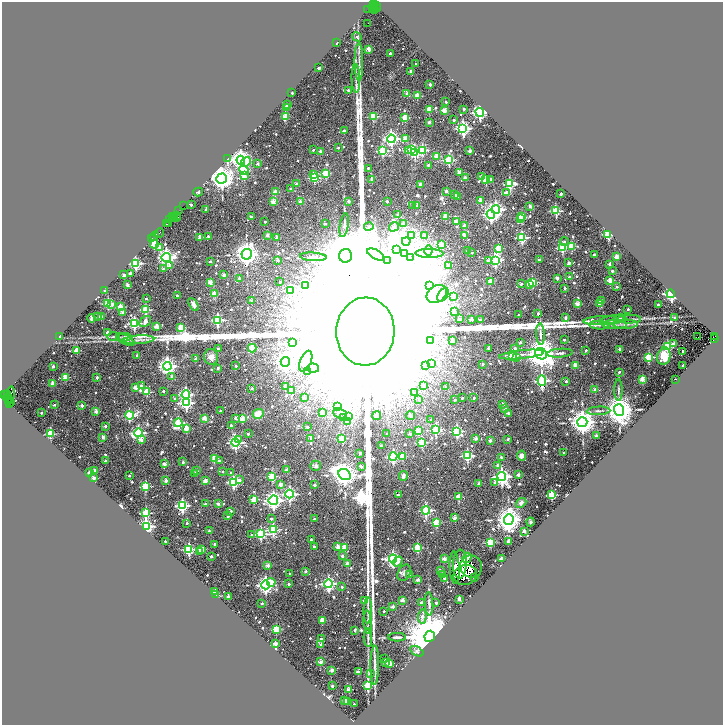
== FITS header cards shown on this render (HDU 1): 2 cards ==
NAXIS1  =                 1441
NAXIS2  =                 1446

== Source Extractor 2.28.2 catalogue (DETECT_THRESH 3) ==
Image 1441 x 1446 px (HDU 1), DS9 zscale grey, zoomed out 1/2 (1 PNG px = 2 x 2 image px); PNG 725 x 727 px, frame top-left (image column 1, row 1446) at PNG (2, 2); each listed source drawn as its Kron ellipse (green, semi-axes under 4 px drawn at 4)
Background 0.222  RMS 0.038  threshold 0.113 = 3 sigma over >= 5 px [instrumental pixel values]
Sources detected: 1002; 105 cannot appear on this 1/2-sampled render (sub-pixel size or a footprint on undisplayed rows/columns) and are neither listed nor drawn; of the other 897, the 500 brightest by FLUX_AUTO listed and drawn (397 fainter detections omitted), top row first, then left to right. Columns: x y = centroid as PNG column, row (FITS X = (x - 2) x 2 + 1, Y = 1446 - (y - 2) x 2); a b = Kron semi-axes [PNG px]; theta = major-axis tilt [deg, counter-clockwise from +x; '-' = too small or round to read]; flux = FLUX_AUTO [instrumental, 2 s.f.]
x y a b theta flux
374 4 3 2 - 1.3e+02
374 6 3 2 - 1.3e+02
377 6 2 2 - 4.0e+01
372 8 2 1 - 2.6e+01
378 8 4 3 - 7.0e+01
368 9 2 1 - 1.1e+02
375 9 3 1 - 3.0e+01
368 23 2 1 - 4.5e+01
357 37 5 3 - 1.6e+01
337 42 2 2 - 2.0e+01
369 49 2 2 - 1.3e+02
390 53 2 2 - 2.7e+01
359 62 19 3 -89 3.5e+01
416 63 2 2 - 3.0e+01
318 68 2 2 - 1.8e+01
411 71 2 2 - 4.6e+01
356 78 14 3 -88 3.6e+01
430 84 2 2 - 3.4e+01
348 90 2 2 - 2.6e+01
292 93 2 2 - 3.6e+01
407 93 2 2 - 6.2e+01
417 96 3 3 - 2.3e+02
446 102 2 2 - 2.4e+01
288 105 2 2 - 2.8e+01
287 107 2 2 - 1.3e+02
429 109 3 2 - 1.7e+02
464 109 2 2 - 2.9e+01
445 111 3 2 - 1.4e+02
480 112 4 4 - 2.0e+03
373 116 3 3 - 3.5e+02
285 117 3 3 - 2.1e+02
405 117 3 3 - 1.9e+02
454 120 2 2 - 3.1e+01
429 122 2 2 - 3.7e+01
463 128 4 4 - 1.8e+03
344 131 2 2 - 4.6e+01
405 138 4 2 - 9.2e+01
391 139 4 4 - 1.9e+03
338 148 2 2 - 1.8e+01
313 150 2 2 - 2.2e+01
409 150 3 3 - 8.9e+01
412 150 3 3 - 6.2e+02
422 150 4 3 - 5.6e+02
320 151 2 2 - 3.9e+01
382 151 3 3 - 5.5e+02
470 151 2 2 - 8.8e+01
414 153 3 3 - 5.4e+02
437 156 3 3 - 1.8e+02
228 159 3 3 - 4.1e+02
241 160 4 4 - 4.6e+03
449 160 3 3 - 6.6e+02
246 162 5 3 - 1.4e+02
258 163 2 2 - 3.5e+01
428 165 2 2 - 2.8e+01
368 168 2 2 - 1.8e+01
244 170 5 3 - 3.9e+02
459 172 2 2 - 1.0e+02
326 173 3 3 - 3.5e+02
313 175 3 3 - 5.8e+01
244 176 4 3 - 1.7e+02
481 176 2 2 - 4.5e+01
222 178 5 5 - 9.0e+03
314 178 3 3 - 5.1e+02
465 178 2 2 - 8.4e+01
372 179 2 2 - 9.2e+01
491 179 2 2 - 2.9e+01
486 180 3 3 - 2.7e+02
296 184 2 2 - 3.3e+01
420 184 2 2 - 5.6e+01
510 184 4 3 - 8.8e+02
291 189 2 2 - 3.4e+01
446 191 2 2 - 5.2e+01
198 192 5 3 - 4.7e+01
275 192 2 2 - 1.5e+02
506 193 3 2 - 1.4e+02
561 194 2 2 - 6.3e+01
454 195 2 2 - 2.9e+01
457 196 2 2 - 9.7e+01
349 201 2 2 - 6.2e+01
387 201 2 2 - 2.2e+01
481 201 3 2 - 1.3e+02
273 202 2 2 - 1.5e+02
300 202 2 2 - 8.1e+01
184 205 3 1 - 3.0e+01
191 205 2 2 - 3.6e+01
413 205 3 2 - 1.7e+01
417 206 2 2 - 1.2e+02
530 206 3 2 - 5.8e+01
496 209 4 4 - 1.8e+03
179 210 3 2 - 3.7e+01
206 210 2 2 - 4.0e+01
556 211 3 3 - 6.5e+02
398 214 2 2 - 2.5e+01
491 214 4 4 - 2.3e+03
175 216 2 1 - 1.6e+01
177 216 4 1 - 4.4e+01
445 216 3 2 - 2.1e+02
172 217 3 1 - 5.8e+01
251 217 2 2 - 4.8e+01
522 217 3 3 - 3.0e+02
176 218 3 1 - 5.1e+01
521 218 2 2 - 2.2e+02
170 220 3 1 - 7.6e+01
265 222 2 2 - 1.6e+01
457 222 3 2 - 1.6e+02
169 223 2 1 - 2.1e+01
166 224 2 2 - 3.8e+01
325 224 2 2 - 2.6e+01
404 224 3 3 - 3.9e+01
344 225 12 4 81 3.4e+01
369 226 5 4 - 1.7e+01
464 226 2 2 - 9.6e+01
394 227 5 4 - 2.0e+01
159 233 5 3 - 7.8e+01
608 234 3 3 - 6.4e+02
267 235 2 2 - 6.2e+01
412 235 4 3 - 9.4e+01
465 235 3 2 - 1.0e+02
154 236 5 2 - 6.0e+01
208 236 2 2 - 1.6e+01
425 236 2 2 - 7.5e+01
200 237 2 2 - 1.2e+02
277 237 2 2 - 7.1e+01
522 238 3 3 - 7.6e+02
151 239 2 1 - 1.8e+01
406 241 4 3 - 3.6e+01
564 241 4 3 - 1.6e+01
154 244 4 3 - 4.1e+02
441 244 4 3 - 1.5e+02
160 247 3 2 - 7.2e+01
572 247 3 3 - 2.8e+02
498 248 3 3 - 2.7e+02
562 248 3 3 - 6.3e+02
397 249 3 2 - 8.1e+01
429 250 5 4 - 1.9e+01
467 251 2 2 - 2.8e+01
429 253 14 4 -1 5.6e+01
472 253 2 2 - 1.8e+01
247 254 5 5 - 7.3e+03
376 254 9 4 -29 2.1e+01
404 254 4 3 - 2.6e+01
594 254 2 2 - 2.6e+01
346 256 7 6 - 5.4e+04
166 257 5 4 - 2.9e+03
313 257 13 3 -3 2.7e+01
617 257 4 3 - 3.7e+01
410 258 3 2 - 1.8e+01
539 259 2 2 - 2.7e+01
388 260 2 2 - 2.4e+01
495 260 4 3 - 1.6e+03
210 261 2 2 - 3.1e+01
278 261 2 2 - 2.7e+01
489 261 4 3 - 4.0e+01
136 263 3 3 - 9.6e+02
569 263 3 2 - 1.6e+01
609 264 2 2 - 5.1e+01
170 265 3 2 - 4.3e+01
448 266 2 2 - 2.1e+01
163 269 2 2 - 4.2e+01
612 271 2 2 - 1.7e+01
130 273 2 2 - 5.1e+01
124 275 2 2 - 8.8e+01
224 275 2 2 - 7.2e+01
570 277 2 2 - 2.6e+01
239 278 2 2 - 1.6e+01
557 278 2 2 - 5.2e+01
610 280 2 2 - 1.8e+02
490 281 2 2 - 8.7e+01
210 282 2 2 - 1.1e+02
280 282 2 2 - 3.2e+01
532 282 3 3 - 3.7e+02
521 284 3 2 - 1.8e+01
529 284 3 2 - 1.5e+02
127 285 3 2 - 1.6e+01
306 285 3 3 - 5.5e+02
429 286 2 2 - 1.3e+02
617 287 2 2 - 2.3e+01
565 288 2 2 - 4.0e+01
290 290 4 3 - 5.4e+02
105 291 2 2 - 4.1e+01
214 294 4 2 - 2.1e+02
437 294 11 8 35 4.6e+01
671 294 4 3 - 1.3e+03
443 295 8 4 59 1.9e+01
177 296 2 2 - 5.1e+01
453 296 2 2 - 5.3e+01
146 299 2 2 - 1.9e+01
252 300 2 2 - 6.5e+01
601 301 2 2 - 4.7e+01
108 303 3 3 - 5.2e+02
599 303 2 2 - 1.0e+02
111 304 3 2 - 6.7e+01
193 304 7 4 -58 3.8e+01
577 304 2 2 - 1.3e+02
658 305 2 2 - 5.4e+01
121 307 3 3 - 2.1e+02
628 309 2 2 - 2.7e+01
146 310 3 3 - 4.8e+02
454 311 2 2 - 5.9e+01
123 312 2 2 - 2.5e+01
538 314 2 2 - 4.0e+01
518 315 2 2 - 1.9e+01
98 316 2 2 - 2.6e+01
101 316 2 2 - 4.8e+01
92 318 4 2 - 6.5e+01
566 318 2 2 - 5.3e+01
675 318 2 2 - 4.0e+01
460 319 2 2 - 4.0e+01
472 319 3 2 - 2.5e+01
620 319 6 3 0 4.8e+01
629 319 12 3 0 2.0e+01
218 320 4 3 - 7.9e+02
480 320 2 2 - 5.5e+01
601 320 17 3 3 3.4e+01
612 320 12 4 6 2.9e+01
145 322 6 4 42 4.3e+01
134 323 4 3 - 9.1e+02
626 324 12 4 2 2.5e+01
599 325 10 3 -2 2.5e+01
614 325 12 4 -1 3.1e+01
157 326 2 2 - 1.5e+02
181 327 3 2 - 2.1e+02
365 331 34 29 87 2.1e+06
107 332 2 2 - 3.6e+01
540 334 11 4 -88 3.2e+01
715 336 2 1 - 5.8e+01
60 337 2 2 - 2.0e+01
113 337 6 3 -2 2.1e+01
124 337 7 4 -2 2.3e+01
698 337 2 1 - 3.9e+01
714 338 2 1 - 7.3e+01
125 340 10 4 -27 2.0e+01
139 340 15 3 3 2.9e+01
453 340 2 2 - 3.0e+01
564 340 2 2 - 1.6e+01
431 341 3 2 - 7.1e+01
520 342 2 2 - 3.4e+01
292 343 4 3 - 2.4e+02
673 344 3 2 - 6.5e+01
668 346 3 3 - 6.9e+02
252 348 4 3 - 2.9e+02
488 348 2 2 - 2.1e+01
515 348 2 2 - 4.1e+01
218 349 2 2 - 4.7e+01
620 349 2 2 - 6.2e+01
77 350 2 2 - 1.8e+02
586 350 2 2 - 1.9e+01
683 351 2 2 - 2.3e+01
560 353 13 3 4 2.1e+01
541 354 6 5 - 1.9e+04
137 355 2 2 - 2.3e+01
522 355 22 4 6 4.0e+01
513 356 3 3 - 2.4e+02
664 356 9 6 77 1.7e+02
211 357 8 7 - 4.3e+01
516 357 3 2 - 2.7e+01
649 357 3 3 - 4.6e+02
196 359 2 2 - 5.1e+01
306 361 11 5 68 2.8e+01
285 362 5 4 - 2.9e+03
432 363 4 3 - 3.6e+01
483 364 2 2 - 3.3e+01
426 365 3 3 - 6.0e+01
575 365 2 2 - 1.2e+02
683 365 2 2 - 4.5e+01
53 366 2 2 - 4.3e+01
167 366 4 4 - 3.0e+03
236 366 2 2 - 2.4e+01
218 368 2 2 - 3.1e+01
313 368 6 4 -4 4.0e+01
307 371 2 2 - 4.2e+01
619 372 2 2 - 1.7e+01
65 377 3 3 - 2.0e+02
97 377 2 2 - 4.2e+01
172 377 2 2 - 1.0e+02
642 379 3 2 - 2.0e+02
675 379 2 2 - 1.8e+01
542 380 5 4 - 1.0e+03
566 381 2 2 - 2.4e+01
53 383 2 2 - 1.1e+02
141 386 3 2 - 1.9e+01
285 386 2 2 - 2.5e+01
424 386 3 3 - 4.8e+01
136 387 2 2 - 1.2e+02
445 387 2 2 - 2.9e+01
252 388 2 2 - 2.1e+01
291 390 3 3 - 2.5e+02
595 390 2 2 - 1.0e+02
618 390 10 3 90 1.6e+01
163 391 2 2 - 2.4e+01
147 392 3 3 - 2.8e+02
415 393 2 2 - 2.6e+01
8 394 3 2 - 4.5e+01
10 394 8 3 80 9.3e+01
4 395 2 2 - 9.8e+01
186 395 4 4 - 1.3e+03
7 397 7 3 -49 8.4e+01
305 398 3 2 - 4.8e+01
462 398 2 2 - 1.7e+01
474 398 2 2 - 1.6e+01
175 399 2 2 - 3.4e+01
419 399 2 2 - 2.5e+01
455 400 2 2 - 2.9e+01
9 401 3 2 - 4.8e+01
11 402 2 1 - 8.3e+01
186 403 4 4 - 1.3e+03
10 404 2 1 - 2.1e+02
503 404 2 2 - 6.5e+01
54 405 2 2 - 3.4e+01
82 405 2 2 - 7.5e+01
338 407 4 3 - 6.2e+02
505 409 2 2 - 4.4e+01
619 410 6 5 - 1.4e+04
96 411 2 2 - 9.0e+01
220 411 2 2 - 1.5e+01
598 411 12 3 2 2.3e+01
41 413 2 2 - 1.9e+01
322 413 2 2 - 1.2e+02
508 413 3 2 - 1.6e+01
258 414 6 5 - 1.1e+02
340 414 7 4 -23 2.5e+01
129 415 4 3 - 8.2e+02
349 416 3 3 - 2.2e+02
376 416 4 4 - 3.9e+01
411 416 4 2 - 3.1e+01
344 417 3 3 - 9.0e+01
204 418 2 2 - 1.3e+02
235 418 2 2 - 3.1e+01
242 419 3 3 - 1.8e+02
431 420 2 2 - 2.7e+01
347 422 3 2 - 5.5e+01
582 422 5 5 - 8.9e+03
178 423 4 3 - 5.6e+02
231 425 2 2 - 1.8e+01
105 426 2 2 - 2.2e+01
307 427 2 2 - 4.0e+01
187 429 3 3 - 1.9e+02
436 430 4 4 - 6.4e+02
418 431 3 3 - 1.9e+02
457 431 4 4 - 9.3e+02
138 433 4 4 - 1.3e+03
50 434 3 3 - 5.1e+02
248 434 2 2 - 2.3e+01
387 434 2 2 - 3.4e+01
410 434 2 2 - 3.6e+01
596 436 2 2 - 5.3e+01
103 437 2 2 - 6.4e+01
311 438 2 2 - 7.9e+01
342 438 3 3 - 2.5e+02
476 438 2 2 - 6.0e+01
238 439 3 2 - 4.1e+01
508 439 2 2 - 3.3e+01
141 440 3 2 - 5.7e+01
490 440 2 2 - 6.5e+01
235 442 4 4 - 1.5e+03
422 442 3 3 - 4.7e+02
381 446 2 2 - 3.3e+01
360 453 2 2 - 5.4e+01
564 453 2 2 - 2.7e+01
393 456 4 3 - 1.0e+03
402 456 3 3 - 2.6e+02
467 456 4 3 - 8.1e+02
521 456 5 4 - 5.5e+01
501 457 2 2 - 2.0e+01
214 458 2 2 - 1.4e+02
105 461 2 2 - 3.2e+01
219 461 2 2 - 2.9e+01
183 462 2 2 - 3.0e+01
164 464 2 2 - 9.6e+01
498 465 2 2 - 6.9e+01
316 466 5 5 - 2.6e+01
361 467 2 2 - 4.1e+01
95 470 2 2 - 3.3e+01
287 470 2 2 - 7.3e+01
197 471 2 2 - 2.2e+01
223 471 2 2 - 1.7e+01
90 472 2 2 - 7.7e+01
195 473 2 2 - 1.8e+01
231 473 2 2 - 1.8e+01
345 475 6 5 - 8.7e+03
518 475 2 2 - 5.5e+01
129 476 2 2 - 2.0e+01
272 476 3 3 - 3.9e+02
404 476 5 4 - 2.8e+01
502 477 4 4 - 2.7e+03
94 478 2 2 - 1.0e+02
166 480 2 2 - 6.7e+01
239 480 3 3 - 8.6e+01
205 481 2 2 - 1.2e+02
234 482 4 3 - 8.9e+02
495 482 2 2 - 4.7e+01
479 483 2 2 - 5.2e+01
281 485 2 2 - 1.0e+02
314 485 2 2 - 2.7e+01
145 486 3 3 - 5.5e+02
290 494 4 4 - 1.3e+03
398 495 2 2 - 3.3e+01
551 495 3 3 - 5.5e+02
459 497 3 2 - 2.2e+02
254 499 3 3 - 1.8e+02
273 500 5 4 - 3.4e+03
521 503 6 4 40 2.9e+01
206 504 2 2 - 4.0e+01
218 504 2 2 - 5.6e+01
182 506 4 4 - 1.3e+03
426 510 4 4 - 1.1e+03
231 511 2 2 - 1.6e+01
146 513 3 3 - 4.8e+02
228 516 2 2 - 4.7e+01
455 518 2 2 - 1.2e+02
271 519 2 2 - 2.8e+01
314 519 2 2 - 1.9e+01
509 519 5 5 - 9.8e+03
436 522 3 3 - 3.4e+02
530 522 4 4 - 1.8e+01
187 523 2 2 - 2.4e+01
146 526 3 3 - 2.3e+03
273 530 4 3 - 6.8e+02
209 531 2 2 - 3.5e+01
524 531 2 2 - 6.4e+01
261 534 3 3 - 7.4e+02
252 535 3 2 - 2.9e+01
311 539 2 2 - 1.9e+01
165 541 2 2 - 1.9e+01
490 542 3 3 - 4.6e+02
508 542 3 3 - 1.1e+02
215 544 2 2 - 2.8e+01
314 546 2 2 - 2.7e+01
338 546 2 2 - 1.2e+02
344 547 2 2 - 1.3e+02
417 548 3 3 - 4.6e+02
189 549 4 3 - 8.9e+02
202 549 2 2 - 1.2e+02
199 552 3 2 - 7.0e+01
342 556 2 2 - 2.8e+01
211 557 2 2 - 3.9e+01
467 558 5 3 - 1.9e+02
501 558 2 2 - 9.6e+01
393 559 4 4 - 1.8e+03
444 559 2 2 - 9.9e+01
398 562 5 3 - 4.8e+01
347 563 2 2 - 3.4e+01
460 564 14 7 87 2.3e+02
268 565 2 2 - 6.5e+01
471 566 11 10 - 1.7e+02
455 568 16 5 -87 1.1e+02
440 570 2 2 - 4.4e+01
306 571 2 2 - 3.3e+01
404 573 8 6 62 3.0e+01
290 574 2 2 - 2.0e+01
409 574 2 2 - 4.9e+01
443 574 2 2 - 2.5e+01
465 575 12 10 14 1.9e+02
475 577 2 2 - 8.2e+01
444 578 2 2 - 2.0e+01
418 579 2 2 - 6.9e+01
271 582 4 3 - 1.5e+02
289 584 2 2 - 2.2e+01
329 584 4 4 - 1.9e+03
266 585 4 4 - 2.9e+03
342 587 2 2 - 2.3e+01
214 592 3 2 - 4.4e+01
216 594 4 2 - 1.6e+01
228 596 2 2 - 6.2e+01
459 599 3 2 - 8.8e+01
403 600 2 2 - 8.8e+01
364 601 2 2 - 6.2e+01
421 602 2 2 - 3.8e+01
262 603 2 2 - 1.8e+01
436 603 2 2 - 3.1e+01
429 604 12 3 -86 2.8e+01
393 606 2 2 - 6.3e+01
368 610 13 2 89 2.3e+01
384 611 2 2 - 1.8e+01
422 616 7 4 87 4.1e+01
322 620 2 2 - 1.5e+02
368 622 11 3 -86 2.4e+01
276 629 3 3 - 3.4e+02
355 630 3 2 - 2.7e+01
430 636 5 5 - 7.5e+04
397 637 9 2 -1 2.1e+01
368 638 9 4 -87 2.4e+01
321 639 2 2 - 4.5e+01
276 644 3 2 - 7.4e+01
321 644 2 2 - 4.6e+01
417 651 7 4 -32 1.8e+01
385 659 2 2 - 1.8e+01
321 662 2 2 - 1.1e+02
386 662 2 2 - 5.3e+01
389 663 2 2 - 1.6e+02
375 665 20 3 89 3.8e+01
332 670 3 2 - 5.6e+01
358 672 2 2 - 9.6e+01
370 673 3 2 - 4.7e+01
368 685 4 3 - 3.8e+02
332 686 2 2 - 4.4e+01
349 689 2 2 - 1.6e+02
345 700 2 2 - 4.6e+01
347 701 2 2 - 6.8e+01
354 704 2 2 - 1.9e+01
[397 fainter detections neither listed nor drawn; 105 sub-pixel or undisplayed-footprint detections neither listed nor drawn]